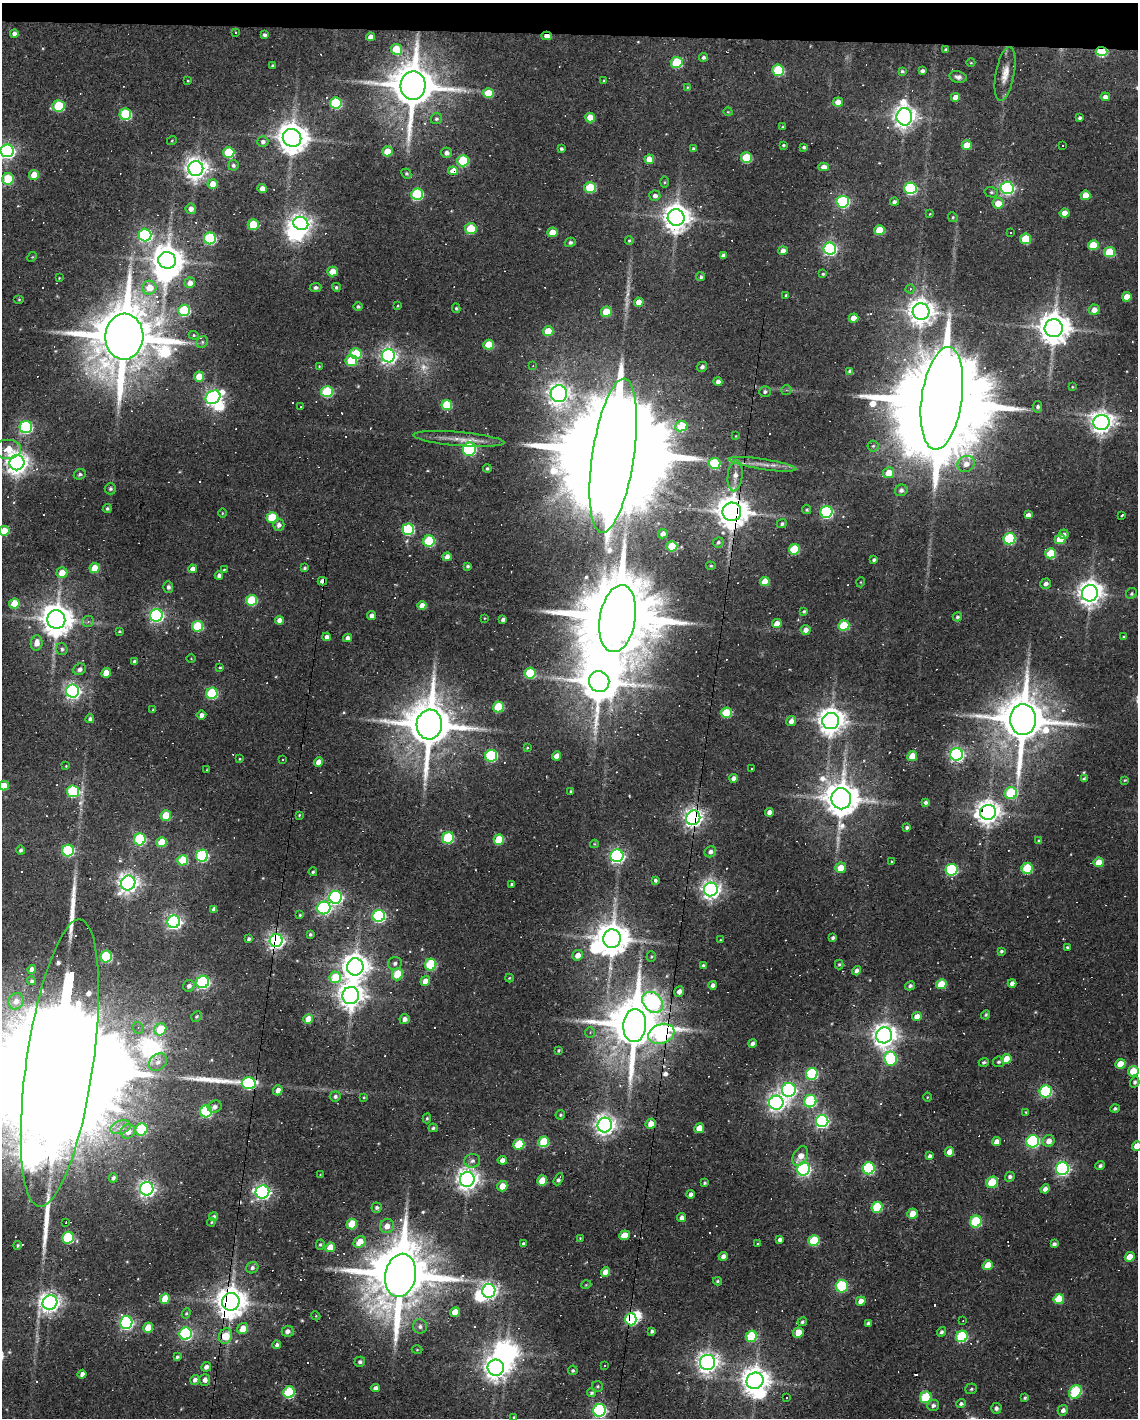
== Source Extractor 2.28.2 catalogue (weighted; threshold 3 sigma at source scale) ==
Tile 2 of 4 x 3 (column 2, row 1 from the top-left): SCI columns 1137-2272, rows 2937-4352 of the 4543 x 4566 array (HDU 1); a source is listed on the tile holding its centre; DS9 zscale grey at full resolution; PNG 1140 x 1420 px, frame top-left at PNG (2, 3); each listed source drawn as its Kron ellipse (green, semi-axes under 4 px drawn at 4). Shown black and unused: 2% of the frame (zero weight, under 2 of 3 exposures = <1% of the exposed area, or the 3 px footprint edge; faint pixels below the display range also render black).
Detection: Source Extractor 2.28.2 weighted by HDU 2 'WHT'; one run over the whole footprint, this tile lists its part. Background 0.08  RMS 0.0068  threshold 0.0304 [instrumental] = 3 sigma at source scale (4.5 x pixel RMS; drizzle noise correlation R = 1.50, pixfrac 1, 0.05/0.05 arcsec/px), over >= 5 px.
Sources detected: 560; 4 too faint to see at this stretch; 8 inside a brighter object's white glare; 57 cosmic-ray / hot-pixel residue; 3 long thin detections or spike segments (spike, bleed or trail) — neither listed nor drawn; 6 inside a brighter listed object's ellipse — not listed separately; the other 482 listed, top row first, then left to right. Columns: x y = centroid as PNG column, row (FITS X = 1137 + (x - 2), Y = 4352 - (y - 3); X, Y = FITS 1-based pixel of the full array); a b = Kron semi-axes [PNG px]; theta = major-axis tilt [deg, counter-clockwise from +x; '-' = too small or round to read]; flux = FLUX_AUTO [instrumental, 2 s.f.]
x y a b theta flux
236 32 3 3 - 2.3
14 33 4 4 - 2.7
264 35 4 3 - 1.9
547 36 5 3 - 5.1
371 37 4 4 - 4.6
396 49 5 5 - 25
946 50 3 3 - 1.2
1102 51 6 4 -3 48
703 57 4 4 - 1.8
677 62 6 5 - 42
971 63 4 3 - 0.51
273 65 3 3 - 1.1
778 70 6 5 - 53
902 71 4 3 - 1.1
922 71 4 3 - 1.7
1005 74 27 9 79 8.3
958 77 9 5 -13 2.4
188 81 3 2 - 0.49
604 81 3 3 - 0.86
413 86 14 12 86 3500
687 87 4 4 - 0.68
488 93 5 5 - 18
955 97 4 4 - 6.6
1105 97 4 4 - 3.7
838 102 5 4 - 7.2
336 103 6 6 - 69
59 106 6 5 - 45
728 112 4 3 - 0.48
125 114 6 5 - 60
590 117 5 5 - 11
904 117 8 8 - 570
1080 118 3 3 - 1.5
436 119 6 5 - 1.5
783 127 4 3 - 0.77
292 138 9 8 - 1300
172 140 5 3 - 0.6
263 142 5 5 - 2.4
783 145 4 3 - 0.85
967 145 5 4 - 11
1062 146 3 3 - 1.5
804 147 3 3 - 1.2
561 149 4 3 - 1.3
694 149 4 3 - 1.6
7 151 6 6 - 210
387 151 5 5 - 12
229 152 5 5 - 37
446 153 5 5 - 3
746 158 5 5 - 31
649 159 5 4 - 8.8
463 161 6 5 - 46
233 165 5 5 - 1.8
824 167 5 4 - 4.5
196 169 7 7 - 560
453 171 5 4 - 11
406 173 5 4 - 1.2
34 175 5 5 - 12
8 179 6 5 - 32
664 182 6 4 89 0.84
213 184 5 5 - 10
590 187 6 5 - 37
910 188 6 6 - 89
1007 188 6 6 - 150
262 189 4 4 - 4.5
991 192 7 5 -13 1.3
417 194 6 5 - 68
1085 195 5 4 - 11
655 196 5 5 - 2.8
843 202 6 6 - 110
894 202 4 4 - 2
998 203 5 5 - 9.4
191 209 5 5 - 4.5
1064 213 5 4 - 7.7
930 214 3 3 - 0.6
953 217 5 4 - 0.98
676 218 8 8 - 890
301 223 7 6 - 360
253 225 5 5 - 27
471 229 6 5 - 23
880 230 5 5 - 22
552 232 5 5 - 11
1011 232 3 3 - 1.1
145 235 6 6 - 140
210 238 6 6 - 82
1026 239 5 5 - 26
629 240 4 3 - 0.86
570 242 5 4 - 1.6
1093 245 5 5 - 21
830 249 6 6 - 150
783 251 4 4 - 4.9
1110 252 5 5 - 28
723 255 4 3 - 1.8
32 257 5 4 - 0.73
167 260 9 8 - 1200
332 272 5 5 - 11
823 274 4 3 - 0.89
701 277 4 4 - 1.4
59 278 3 2 - 0.45
190 283 5 5 - 4.9
336 287 4 4 - 1.2
149 288 7 7 - 11
316 288 6 4 5 1.9
910 289 4 4 - 0.96
786 295 3 3 - 0.76
1127 297 5 4 - 8.7
19 299 5 3 - 0.72
639 302 5 4 - 8.1
398 306 4 3 - 0.75
358 307 4 4 - 1.3
456 308 5 4 - 0.94
184 310 6 5 - 58
1094 310 5 5 - 5.3
606 312 5 5 - 18
921 312 8 8 - 750
854 318 5 4 - 6.1
1054 328 9 9 - 1300
548 331 5 5 - 17
194 335 5 4 - 0.81
124 337 23 19 87 8000
202 342 6 5 - 1.4
489 345 5 5 - 23
356 353 6 5 - 29
388 356 6 6 - 280
351 361 5 5 - 33
319 366 4 3 - 0.53
533 366 4 3 - 0.62
702 367 5 5 - 2
850 371 4 4 - 2.7
199 376 5 5 - 13
718 382 4 4 - 3
1072 387 3 2 - 0.49
786 390 5 5 - 1
327 392 6 5 - 53
765 392 6 5 - 1.6
559 394 8 8 - 420
213 397 8 6 32 240
942 398 52 20 82 26000
447 405 5 5 - 33
301 407 2 2 - 0.45
1037 407 5 5 - 1.8
1101 422 8 7 - 530
681 426 6 5 - 37
26 427 6 6 - 99
736 436 3 3 - 0.48
459 439 45 7 -5 11
873 446 5 5 - 1.3
7 449 13 9 0 13
469 449 7 6 - 110
613 456 78 21 81 47000
17 463 8 7 - 560
714 463 6 5 - 47
763 464 34 5 -9 7.4
966 464 9 8 - 5.3
487 468 4 4 - 1.3
889 473 5 5 - 11
80 474 6 5 - 1.8
735 476 16 7 83 6.3
110 489 5 5 - 1.5
901 490 6 6 - 2.6
107 509 4 4 - 1.4
807 510 5 4 - 1.1
732 512 9 9 - 1500
826 512 6 6 - 110
222 513 4 3 - 0.54
1028 515 4 4 - 3
1122 515 4 2 - 0.83
272 517 5 5 - 37
782 524 5 4 - 1.5
279 525 6 6 - 2.9
408 529 6 5 - 66
4 531 5 5 - 16
663 534 5 4 - 4.4
1064 534 4 4 - 1.8
1009 539 6 5 - 66
1060 539 5 4 - 15
429 541 6 5 - 56
718 542 5 5 - 1.4
672 546 5 5 - 25
794 549 5 5 - 34
1051 553 5 5 - 26
447 557 5 4 - 4.1
874 560 4 3 - 1.5
468 566 4 4 - 1.3
711 566 5 4 - 0.95
94 568 5 4 - 13
304 568 4 3 - 1.2
192 569 4 4 - 5.1
224 570 4 3 - 0.73
62 573 5 5 - 8.9
219 575 4 4 - 2.4
322 581 4 4 - 3.7
765 582 5 4 - 15
861 582 5 3 - 0.53
1046 584 5 5 - 2.5
168 587 5 5 - 2.2
1090 593 8 8 - 710
1131 594 6 5 - 1.4
252 600 5 5 - 45
14 604 5 5 - 18
422 605 4 4 - 5.9
804 611 4 4 - 1.2
156 615 6 6 - 170
372 615 4 4 - 3.8
957 617 5 4 - 1.5
484 618 3 2 - 0.4
503 619 4 4 - 2.4
618 619 34 18 81 14000
56 620 9 9 - 1400
279 620 4 4 - 4.1
88 621 6 5 - 1.6
777 624 5 4 - 6.9
844 625 5 5 - 32
197 626 5 5 - 41
806 630 5 5 - 3.8
119 631 3 3 - 0.61
327 637 4 4 - 2.7
1124 637 3 3 - 0.88
348 638 4 4 - 2.8
37 643 8 6 82 6.2
62 649 6 5 - 1.8
191 658 4 3 - 0.49
134 661 3 3 - 1.3
220 667 4 3 - 0.75
80 669 6 5 - 2.9
106 673 5 4 - 9.3
530 673 6 5 - 36
599 682 10 10 - 2500
73 691 6 6 - 240
212 693 6 5 - 61
498 707 5 5 - 34
153 710 3 3 - 0.73
726 713 5 5 - 30
201 715 5 4 - 2.8
90 719 4 4 - 1.8
1023 720 15 13 86 4100
791 721 5 4 - 3.9
831 721 8 8 - 860
429 725 15 12 85 4000
527 748 4 3 - 0.61
957 754 6 6 - 200
491 756 6 5 - 87
556 756 5 4 - 4.6
912 756 5 4 - 12
240 759 4 3 - 0.66
282 760 2 2 - 0.6
318 762 5 4 - 5.9
66 766 4 3 - 0.55
751 768 3 3 - 0.77
206 770 3 2 - 0.48
734 778 4 4 - 3
1084 778 4 3 - 0.76
1125 780 3 3 - 0.56
4 786 5 5 - 12
73 791 6 6 - 68
571 791 3 3 - 0.59
1011 793 6 6 - 47
841 799 10 9 - 1800
925 802 4 4 - 1.6
769 812 4 4 - 4
988 812 8 7 - 710
166 815 5 5 - 18
299 815 4 3 - 0.66
693 818 7 6 - 400
907 828 4 4 - 1.3
448 838 6 5 - 57
140 839 6 6 - 72
499 840 5 5 - 26
1039 840 4 3 - 0.69
162 842 5 5 - 19
594 844 4 4 - 0.66
21 850 4 4 - 1.5
68 851 6 5 - 73
710 852 6 5 - 2.9
202 856 6 6 - 79
617 856 6 6 - 200
183 860 5 5 - 30
892 862 3 3 - 1
1099 862 5 5 - 11
841 868 5 5 - 10
1027 868 6 5 - 37
952 870 6 5 - 91
313 872 4 3 - 0.99
655 880 4 4 - 1.4
128 883 7 7 - 400
511 884 4 3 - 1.3
711 890 7 7 - 380
335 897 6 6 - 160
324 908 6 6 - 170
214 909 4 4 - 3.2
300 915 4 3 - 0.89
379 916 6 6 - 140
174 922 6 6 - 210
310 934 3 3 - 1.2
833 938 4 3 - 1.4
248 939 4 4 - 1.4
612 939 9 9 - 1500
720 940 4 2 - 0.48
276 941 6 6 - 250
1067 947 4 3 - 0.91
1001 951 4 3 - 1.2
578 955 5 5 - 5.4
106 956 6 5 - 59
651 957 5 4 - 0.87
395 963 7 6 - 2.2
839 964 5 4 - 1.1
431 965 6 5 - 51
703 965 4 4 - 1
355 967 8 8 - 800
32 970 4 4 - 4.9
856 971 5 4 - 2.5
397 974 6 5 - 22
335 977 6 5 - 27
509 978 4 4 - 0.66
32 981 4 4 - 1.3
425 981 5 4 - 6.6
203 982 6 6 - 140
1012 983 4 4 - 3
941 984 5 5 - 18
713 985 4 4 - 2.8
189 986 6 5 - 3
910 986 5 4 - 1.5
679 991 5 4 - 3.6
351 996 8 8 - 720
16 1001 8 7 - 4
653 1002 12 9 -45 180
986 1015 5 4 - 0.88
197 1016 5 5 - 1.2
917 1016 5 4 - 6.3
308 1019 5 4 - 9.6
404 1019 5 5 - 3.6
635 1025 16 11 86 4500
138 1028 6 5 - 1.7
160 1029 6 5 - 24
590 1032 5 5 - 1.1
661 1034 13 9 20 170
884 1035 8 8 - 640
753 1043 4 4 - 2.5
558 1050 4 3 - 0.84
891 1059 7 6 - 79
1006 1059 5 4 - 13
158 1062 10 7 41 4.1
984 1062 5 4 - 1.4
999 1062 5 5 - 1.3
60 1063 145 33 82 93000
1120 1064 5 4 - 9.7
1133 1071 5 5 - 14
812 1074 6 5 - 71
1135 1082 5 4 - 1.7
249 1083 7 6 - 90
278 1090 5 4 - 4.5
789 1090 7 7 - 200
1046 1091 6 6 - 81
335 1096 5 5 - 1.8
364 1097 4 3 - 0.63
927 1097 4 3 - 0.5
810 1101 6 6 - 65
776 1103 7 7 - 330
215 1107 7 6 - 2.6
1115 1109 5 4 - 1.3
206 1111 6 6 - 75
1026 1112 4 3 - 0.69
560 1115 5 4 - 0.98
427 1118 5 4 - 0.98
822 1121 6 6 - 170
651 1124 5 5 - 7.8
605 1125 7 7 - 460
121 1127 10 6 17 3.7
433 1128 4 4 - 1.1
699 1128 5 4 - 10
141 1129 6 6 - 48
128 1131 7 7 - 6.6
1033 1141 6 6 - 120
1049 1141 6 5 - 5.2
544 1142 5 5 - 34
997 1142 4 4 - 5.1
519 1144 5 5 - 32
1137 1146 5 4 - 7.3
949 1152 5 5 - 6
800 1156 10 7 62 7.5
930 1156 4 3 - 2.2
502 1160 4 4 - 3.4
472 1161 8 7 - 2.4
1100 1165 5 4 - 1.7
869 1168 6 6 - 73
804 1169 6 6 - 170
1062 1169 6 6 - 160
320 1175 4 3 - 0.45
1010 1177 5 4 - 2
113 1178 4 4 - 2
467 1179 7 7 - 520
558 1179 6 3 61 2.1
542 1181 5 5 - 15
992 1182 6 5 - 30
704 1183 3 3 - 0.93
502 1186 5 5 - 7.9
147 1189 7 6 - 270
1045 1189 4 4 - 3.4
262 1192 7 6 - 220
691 1194 4 4 - 3.1
877 1207 6 5 - 36
376 1208 5 5 - 1.8
912 1214 5 5 - 11
214 1217 5 4 - 1.6
681 1218 4 4 - 3.3
66 1222 3 3 - 0.83
211 1222 4 4 - 0.63
976 1222 6 5 - 52
352 1224 5 5 - 21
387 1226 7 7 - 6
624 1235 5 4 - 10
68 1238 6 5 - 62
580 1238 2 2 - 0.49
780 1240 4 4 - 2.3
814 1241 5 5 - 37
360 1242 6 5 - 11
523 1244 3 3 - 1.4
758 1244 4 3 - 0.73
1054 1244 4 4 - 1.9
18 1245 4 4 - 1.1
320 1245 5 4 - 1
330 1247 5 4 - 12
723 1256 4 4 - 3.1
1130 1257 5 4 - 9.8
988 1265 5 4 - 11
252 1268 6 5 - 2.2
605 1272 5 4 - 8.3
400 1275 22 15 79 7200
717 1281 4 3 - 0.99
586 1285 5 3 - 0.6
842 1286 6 6 - 52
489 1291 7 6 - 270
165 1299 5 4 - 13
1059 1299 5 5 - 18
861 1301 5 4 - 5.7
50 1302 7 7 - 440
231 1302 9 8 - 1200
455 1312 5 4 - 8.1
186 1313 5 4 - 0.9
316 1316 4 3 - 0.61
631 1319 6 5 - 79
963 1320 3 2 - 0.65
802 1322 5 4 - 1.4
126 1323 6 6 - 160
868 1323 4 3 - 1.4
420 1326 7 7 - 2.5
148 1328 5 5 - 15
243 1329 6 5 - 9.9
288 1331 6 5 - 3.3
652 1331 4 3 - 1.6
942 1332 5 4 - 1.7
798 1333 5 5 - 14
186 1334 6 6 - 120
225 1336 8 6 68 18
751 1336 6 5 - 34
962 1336 6 5 - 58
277 1345 4 4 - 1.8
417 1350 5 3 - 0.61
177 1357 4 3 - 1.3
360 1362 5 5 - 1.6
707 1362 8 7 - 510
605 1365 2 2 - 0.46
206 1367 5 4 - 2.9
496 1368 8 8 - 660
573 1370 5 4 - 1.3
82 1374 4 4 - 3.5
195 1380 5 4 - 2.7
205 1380 6 5 - 3.4
755 1381 8 8 - 900
597 1386 5 5 - 1.1
375 1388 5 4 - 2.9
971 1389 6 5 - 1.2
289 1392 6 5 - 55
1075 1392 7 5 53 54
591 1393 4 4 - 1.4
926 1397 6 5 - 42
787 1398 3 3 - 2
1025 1398 4 4 - 0.99
961 1404 5 4 - 1.6
933 1405 6 5 - 2.2
996 1408 5 5 - 2
599 1410 6 6 - 160
1063 1410 5 5 - 2.7
514 1417 3 3 - 0.66
Overlapping masked pixels (flux is a lower limit): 19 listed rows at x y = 547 36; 1102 51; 453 171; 613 456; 732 512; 322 581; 618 619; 1023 720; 988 812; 693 818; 276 941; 679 991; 661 1034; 60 1063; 249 1083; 651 1124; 231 1302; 631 1319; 225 1336
Isophote crosses this tile's border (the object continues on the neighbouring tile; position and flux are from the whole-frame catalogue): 5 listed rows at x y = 7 151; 4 531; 4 786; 60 1063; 1137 1146